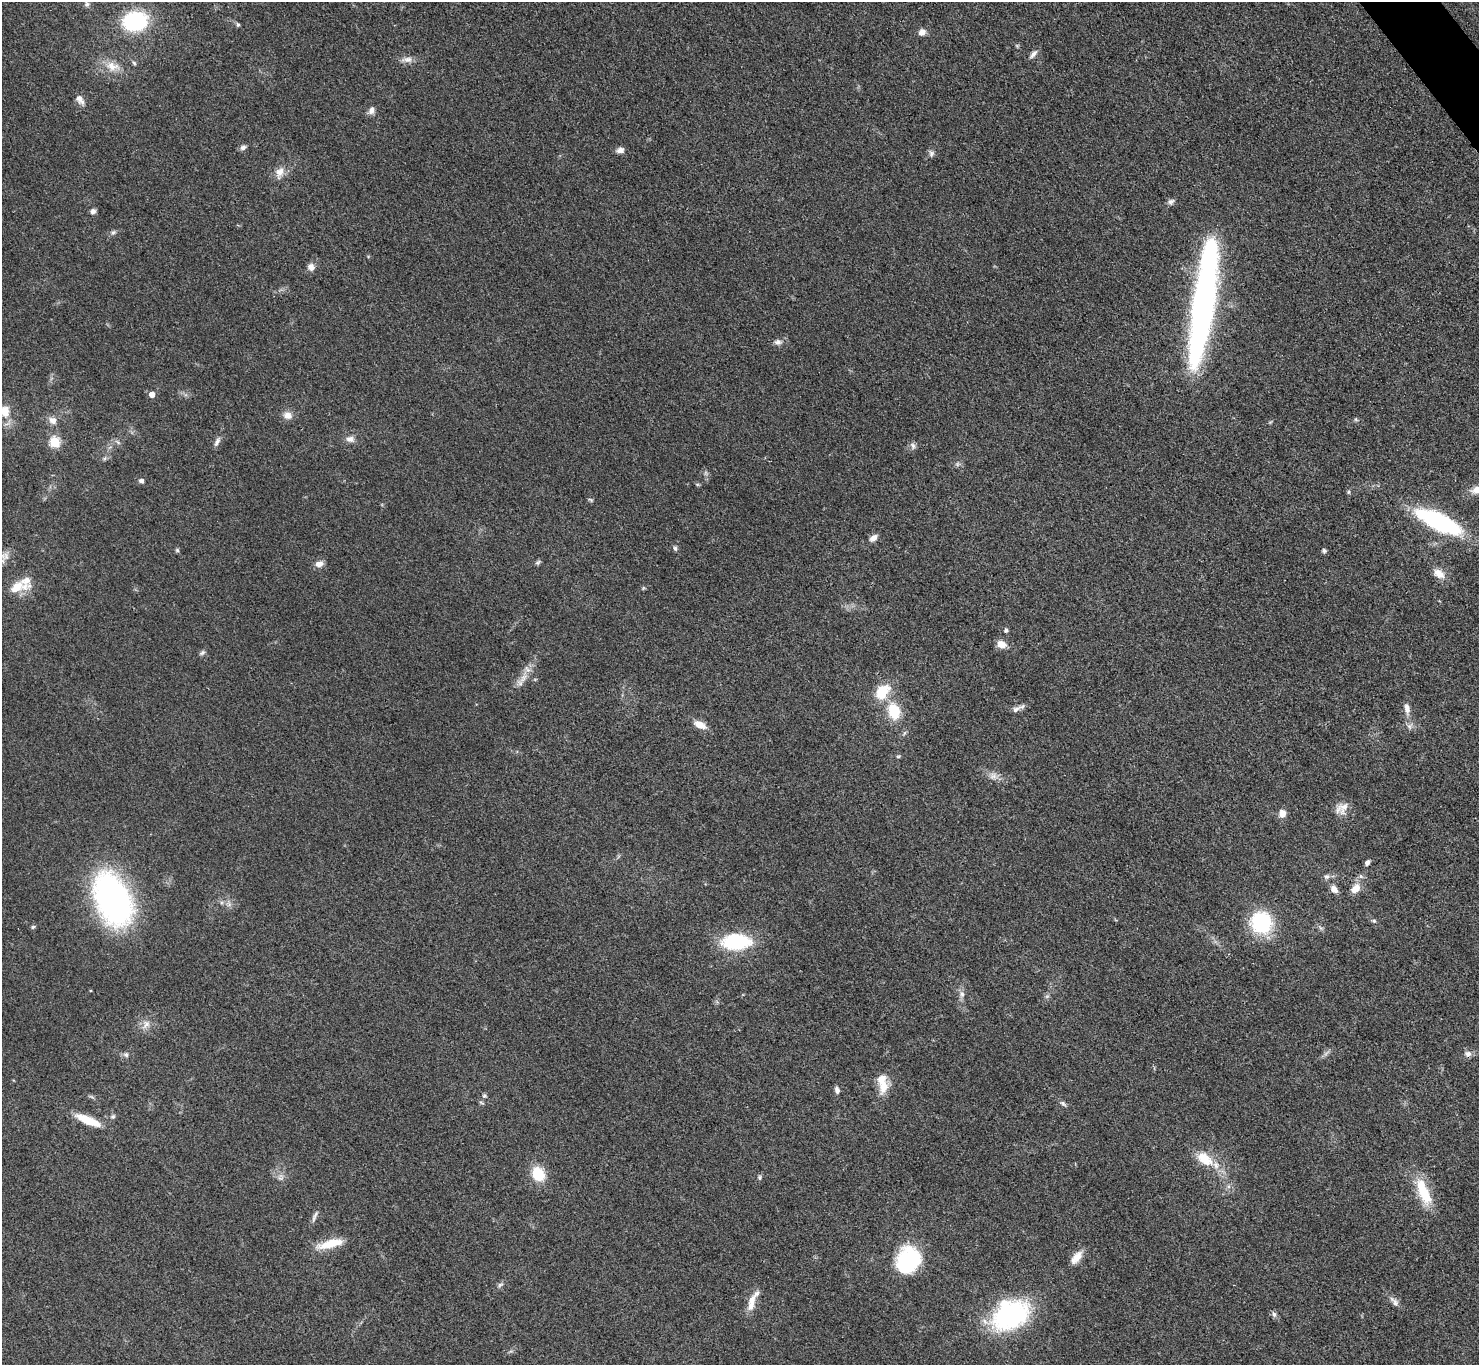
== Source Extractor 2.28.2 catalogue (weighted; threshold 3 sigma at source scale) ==
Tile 10 of 4 x 4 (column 2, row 3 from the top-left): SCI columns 1487-2963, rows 1669-3031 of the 5927 x 5922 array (HDU 1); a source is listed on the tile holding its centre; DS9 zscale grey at full resolution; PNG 1481 x 1367 px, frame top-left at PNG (2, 2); no overlay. Shown black and unused: <1% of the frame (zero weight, under 3 of 4 exposures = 1% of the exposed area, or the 3 px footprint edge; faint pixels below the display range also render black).
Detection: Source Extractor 2.28.2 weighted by HDU 2 'WHT'; one run over the whole footprint, this tile lists its part. Background 0.0488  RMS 0.0062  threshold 0.0278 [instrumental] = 3 sigma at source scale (4.5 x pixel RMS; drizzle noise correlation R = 1.50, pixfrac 1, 0.05/0.05 arcsec/px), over >= 5 px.
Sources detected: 98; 2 too faint to see at this stretch — not listed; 4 inside a brighter listed object's ellipse — not listed separately; the other 92 listed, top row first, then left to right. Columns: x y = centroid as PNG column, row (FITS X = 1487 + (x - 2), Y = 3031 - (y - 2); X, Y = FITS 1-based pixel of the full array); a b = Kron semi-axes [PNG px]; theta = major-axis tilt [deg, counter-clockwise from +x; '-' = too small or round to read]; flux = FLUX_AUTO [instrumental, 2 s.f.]
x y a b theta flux
87 4 7 6 - 1.7
135 21 18 15 10 68
238 24 6 5 - 1
922 32 8 7 - 3.9
1033 54 14 5 47 2.6
407 59 15 7 8 3.7
134 63 7 4 -46 1
112 66 18 12 -9 8.8
80 100 15 8 -55 3.6
371 110 9 7 70 3
243 148 8 6 24 2
620 150 9 6 11 3.3
931 153 9 7 -78 1.9
280 172 13 10 51 5.6
1171 202 9 7 24 2
93 211 6 5 - 2.2
113 232 8 5 48 1.5
311 267 9 8 - 3.4
1203 303 127 19 82 250
778 342 10 7 -9 2.5
152 394 5 5 - 5.1
5 411 12 10 -87 8.8
288 415 12 9 -15 4.5
1356 419 6 5 - 0.88
53 420 11 9 -37 4
350 439 12 8 -12 3.3
217 441 14 5 63 2.5
55 442 6 5 - 41
118 442 10 3 -40 1.2
913 446 9 6 -79 1.9
957 464 6 6 - 1.3
141 481 6 6 - 1.8
1477 490 20 10 9 7.8
1349 492 6 4 89 0.86
591 500 7 4 -31 0.9
1439 522 52 17 -26 74
873 538 10 6 36 3.3
675 548 7 5 -73 1.2
177 550 5 5 - 0.99
1324 550 6 5 - 1.2
6 556 13 9 -73 4
538 562 8 5 46 1.2
319 564 10 7 13 3.7
1439 574 15 10 -34 6.3
17 587 24 10 11 14
1006 630 5 5 - 1.6
1002 644 10 8 -17 6
202 653 9 5 30 1.4
523 678 17 8 54 6.1
882 692 21 14 51 17
1407 708 17 7 -81 4.5
1016 709 14 6 36 3
894 711 18 13 -75 19
700 725 15 8 -27 6.8
898 756 6 4 1 0.77
994 776 10 9 - 3.5
1342 808 19 13 36 6.4
1282 813 10 8 86 4.3
1367 863 6 5 - 2
1327 877 7 7 - 1.8
1334 889 10 7 -49 3.8
1355 889 14 9 41 6.1
113 899 41 24 -66 240
1374 921 7 5 -15 1.1
1261 923 16 15 - 63
33 927 6 5 - 1
736 942 29 16 2 44
962 994 9 7 -86 2.7
146 1024 15 9 56 4.9
1468 1054 9 8 - 2.8
126 1055 6 6 - 1.7
883 1086 22 12 81 9.9
837 1090 9 6 -74 2
484 1096 6 5 - 1.1
481 1102 8 3 -19 0.9
1063 1104 9 5 -43 1.5
113 1116 7 6 - 1.3
88 1120 28 8 -23 15
1205 1159 26 15 -37 16
538 1174 16 13 -59 17
281 1177 10 8 67 2.9
760 1177 7 5 -89 1.1
1425 1194 32 13 -62 21
315 1216 19 4 67 2.2
330 1244 34 9 14 14
1076 1257 19 9 51 6.5
908 1260 26 21 69 50
500 1285 8 5 30 1.4
1394 1301 17 7 -48 3.2
751 1303 25 9 76 8.3
1274 1314 9 5 -69 1.7
1010 1316 31 20 27 110
Isophote crosses this tile's border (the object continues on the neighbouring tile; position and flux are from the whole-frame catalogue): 3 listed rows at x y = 5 411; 1477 490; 6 556